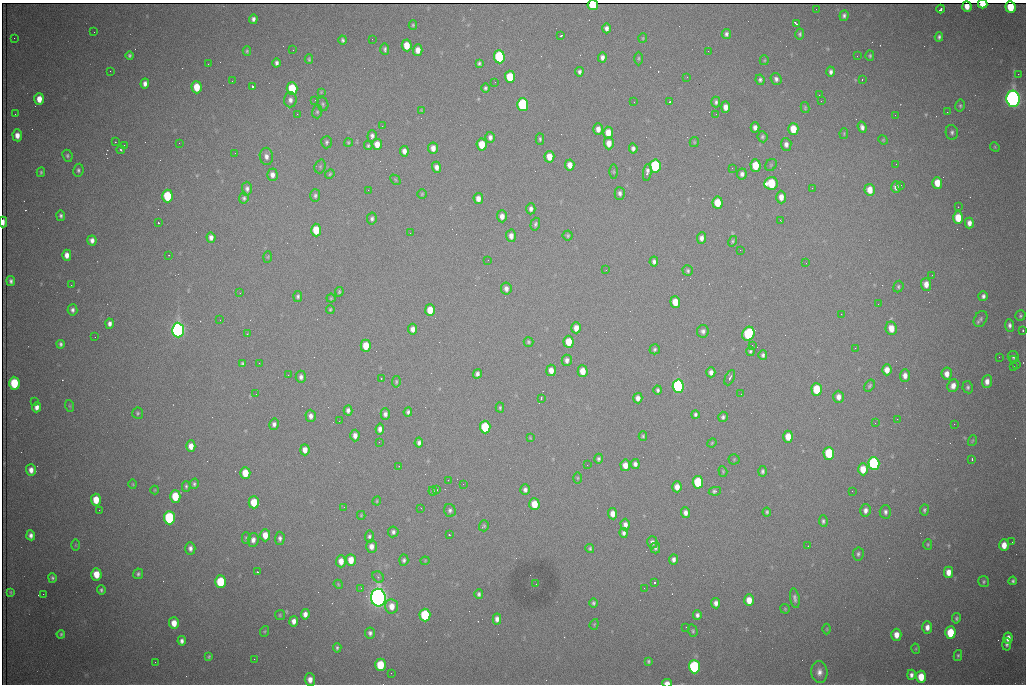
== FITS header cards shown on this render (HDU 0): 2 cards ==
NAXIS1  =                 1024 /fastest changing axis
NAXIS2  =                  682 /next to fastest changing axis

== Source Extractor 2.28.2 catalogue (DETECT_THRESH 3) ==
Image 1024 x 682 px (HDU 0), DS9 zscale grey, 1 PNG px = 1 image px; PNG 1028 x 686 px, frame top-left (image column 1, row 682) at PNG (2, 3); each listed source drawn as its Kron ellipse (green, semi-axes under 4 px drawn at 4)
Background 2020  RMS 27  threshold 81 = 3 sigma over >= 5 px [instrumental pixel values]
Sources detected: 404; all 404 listed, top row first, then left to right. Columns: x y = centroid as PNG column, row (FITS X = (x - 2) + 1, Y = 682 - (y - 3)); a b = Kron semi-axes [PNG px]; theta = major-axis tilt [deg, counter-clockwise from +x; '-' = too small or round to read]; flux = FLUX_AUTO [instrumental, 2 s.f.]
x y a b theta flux
983 4 5 4 - 3.9e+04
593 5 5 5 - 8.1e+04
967 6 5 4 - 1.7e+04
1010 7 6 5 - 5.6e+04
816 9 2 2 - 8.4e+02
941 9 4 3 - 8.1e+03
844 16 5 4 - 4.6e+03
253 19 5 4 - 6.4e+03
796 24 4 3 - 5.7e+03
413 25 5 4 - 2.6e+03
607 28 5 4 - 7.6e+03
94 32 2 2 - 1.2e+03
726 34 5 4 - 4.6e+03
800 34 5 4 - 3.3e+03
561 36 3 2 - 1.9e+03
939 37 5 4 - 4.2e+03
14 38 3 2 - 1.4e+03
643 38 5 4 - 2.0e+03
372 39 2 2 - 9.0e+02
343 40 4 3 - 3.7e+03
407 45 6 5 - 2.9e+04
385 49 6 4 -88 4.1e+03
293 50 2 2 - 9.1e+02
418 50 6 4 89 1.6e+04
247 51 5 4 - 2.6e+03
708 51 2 2 - 9.1e+02
130 55 4 4 - 3.4e+03
857 56 2 2 - 2.5e+03
870 56 5 4 - 3.0e+03
499 57 6 5 - 2.0e+05
602 57 5 4 - 7.0e+03
639 58 7 3 90 2.3e+03
309 59 5 3 - 2.2e+03
764 60 5 4 - 2.0e+03
277 63 4 3 - 5.4e+03
479 63 4 4 - 3.5e+03
208 64 2 2 - 3.1e+03
110 71 2 2 - 9.2e+02
579 72 4 4 - 4.6e+03
831 72 5 4 - 6.0e+03
1018 74 2 2 - 1.4e+04
510 77 6 5 - 6.3e+04
687 77 2 2 - 1.4e+03
776 79 6 5 - 5.8e+03
862 79 3 2 - 4.0e+03
760 80 5 4 - 4.2e+03
232 81 2 2 - 8.6e+02
495 82 2 2 - 8.6e+02
145 84 5 4 - 8.6e+03
252 86 3 3 - 9.1e+04
197 87 6 5 - 3.7e+04
485 88 5 4 - 3.6e+03
292 89 6 5 - 8.5e+04
321 92 4 4 - 1.6e+03
819 95 2 2 - 8.1e+02
39 99 6 5 - 2.0e+04
1013 99 8 6 -86 1.4e+06
290 100 7 6 - 8.7e+03
315 100 3 3 - 1.3e+03
821 101 2 2 - 8.3e+02
634 102 2 2 - 9.8e+02
670 102 3 2 - 1.7e+03
716 102 5 4 - 4.4e+03
323 104 7 5 -71 3.5e+03
523 105 6 5 - 2.4e+05
960 106 6 4 78 3.0e+03
725 107 5 4 - 1.3e+04
805 108 5 4 - 2.4e+03
421 110 4 4 - 1.5e+03
317 112 7 5 76 3.2e+03
947 112 2 2 - 3.2e+03
15 114 2 2 - 9.6e+02
297 114 3 2 - 2.5e+03
716 114 2 2 - 8.6e+02
895 115 2 2 - 7.0e+02
382 126 2 2 - 1.8e+03
755 127 5 4 - 8.2e+03
862 127 6 4 -69 6.8e+03
598 129 6 4 90 1.0e+04
793 129 6 5 - 3.9e+04
952 132 7 6 - 4.7e+03
608 133 6 5 - 2.3e+04
844 133 5 4 - 1.8e+03
17 135 6 5 - 1.3e+04
372 136 6 4 84 5.2e+03
490 137 5 4 - 6.4e+03
762 137 5 5 - 3.6e+03
540 139 6 4 -89 2.9e+03
883 140 5 4 - 1.9e+03
115 142 3 2 - 2.5e+03
326 142 6 5 - 3.7e+03
348 142 4 3 - 2.1e+03
694 142 5 4 - 2.0e+03
179 143 2 2 - 4.0e+03
609 143 6 5 - 1.6e+04
377 144 5 5 - 1.8e+04
482 144 6 5 - 3.8e+04
786 144 6 5 - 7.9e+03
124 145 2 2 - 2.0e+03
368 146 4 3 - 3.0e+03
995 147 5 4 - 1.9e+03
433 148 5 5 - 1.2e+04
633 148 5 4 - 5.5e+03
121 150 4 3 - 2.4e+03
404 151 5 4 - 9.1e+03
235 153 2 2 - 1.4e+03
67 156 6 5 - 3.6e+03
266 156 8 6 -82 9.3e+03
549 157 6 5 - 2.3e+04
896 164 2 2 - 1.0e+03
570 165 5 4 - 1.4e+04
755 165 6 5 - 4.5e+04
771 165 6 5 - 2.7e+03
320 166 7 5 70 3.0e+03
655 166 6 5 - 2.3e+05
437 167 5 4 - 8.9e+03
732 168 2 2 - 1.0e+03
78 170 6 5 - 4.2e+03
41 172 5 3 - 2.8e+03
614 172 7 3 -90 2.1e+03
647 172 8 3 83 9.4e+03
330 174 5 4 - 2.3e+03
742 174 5 5 - 6.8e+03
272 175 6 5 - 9.8e+03
395 180 6 3 -45 2.0e+03
771 183 7 6 - 8.4e+04
937 183 6 5 - 2.7e+04
901 185 3 2 - 1.6e+03
896 187 6 5 - 7.5e+03
812 188 2 2 - 3.2e+03
247 189 7 5 -88 5.8e+03
368 190 2 2 - 8.5e+03
870 190 6 5 - 2.3e+04
620 193 6 5 - 6.0e+03
422 194 5 4 - 2.1e+03
315 195 6 5 - 4.2e+03
167 196 6 5 - 8.5e+04
781 197 6 5 - 1.4e+04
244 198 5 4 - 3.6e+03
478 198 5 4 - 1.1e+04
717 203 6 5 - 4.1e+04
958 207 2 2 - 8.6e+02
531 209 5 4 - 6.4e+03
61 216 5 4 - 3.9e+03
502 216 6 5 - 1.1e+04
958 218 6 5 - 4.1e+04
372 219 6 4 79 4.4e+03
780 220 3 2 - 2.4e+03
3 222 5 3 - 1.1e+04
158 223 3 2 - 1.9e+03
969 223 5 4 - 1.0e+04
535 224 6 4 73 3.9e+03
316 230 6 5 - 4.7e+04
410 233 2 2 - 8.2e+02
511 236 6 5 - 1.0e+04
568 236 5 5 - 2.7e+03
211 237 5 4 - 8.0e+03
701 238 5 4 - 8.0e+03
92 240 5 4 - 8.5e+03
732 241 5 4 - 2.4e+03
740 250 2 2 - 1.0e+03
67 255 5 4 - 1.1e+04
169 255 3 2 - 1.6e+03
268 257 6 4 88 2.0e+03
488 260 2 2 - 2.0e+03
654 262 5 4 - 5.5e+03
806 263 2 2 - 1.2e+03
606 270 3 2 - 1.3e+03
688 270 5 5 - 3.5e+03
932 275 3 2 - 1.3e+03
11 281 5 3 - 5.1e+03
926 284 6 5 - 1.5e+04
71 285 2 2 - 7.3e+03
898 287 6 5 - 3.1e+03
506 289 6 5 - 7.5e+03
339 292 5 3 - 2.6e+03
240 293 2 2 - 1.0e+03
983 296 5 4 - 5.0e+03
298 297 5 4 - 3.8e+03
331 298 4 4 - 2.2e+03
675 302 6 5 - 3.1e+04
878 304 2 2 - 1.2e+03
330 309 4 3 - 2.4e+03
72 310 5 5 - 5.4e+03
430 310 6 5 - 2.9e+04
841 314 2 2 - 2.5e+03
1020 316 5 5 - 3.3e+03
981 319 8 6 61 4.8e+03
220 320 2 2 - 9.7e+02
110 324 5 4 - 7.0e+03
1009 325 6 4 -84 5.5e+03
576 328 5 4 - 1.4e+04
891 328 7 5 -80 2.5e+04
413 329 5 4 - 9.9e+03
178 330 7 6 - 1.0e+06
1023 330 3 3 - 2.5e+03
703 331 6 6 - 5.9e+03
247 334 3 3 - 1.7e+03
748 334 7 6 - 1.5e+05
95 337 2 2 - 8.1e+02
528 342 5 4 - 3.0e+03
569 342 6 5 - 3.8e+04
61 344 4 3 - 4.0e+03
752 345 2 2 - 4.2e+03
366 346 6 5 - 3.4e+04
855 348 2 2 - 9.2e+02
655 349 5 5 - 3.5e+03
750 351 5 4 - 3.1e+03
763 355 4 4 - 4.2e+03
999 357 2 2 - 8.8e+02
1013 357 6 5 - 4.1e+03
567 360 5 5 - 6.7e+03
1014 360 3 3 - 3.0e+03
259 363 2 2 - 2.0e+03
242 364 4 3 - 3.0e+03
1017 364 2 2 - 1.2e+03
1013 366 2 2 - 2.2e+04
551 370 6 5 - 1.4e+04
887 370 5 4 - 1.6e+04
583 371 6 5 - 2.4e+04
711 372 5 4 - 9.0e+03
477 374 5 4 - 5.8e+03
947 374 6 5 - 1.3e+04
288 375 3 2 - 1.7e+03
905 375 6 5 - 1.1e+04
301 377 6 5 - 6.5e+03
381 378 3 2 - 5.2e+03
730 378 8 4 64 5.3e+03
987 381 6 5 - 1.1e+04
396 382 6 4 81 2.5e+03
14 383 6 5 - 8.5e+04
678 386 6 5 - 4.4e+05
869 386 6 4 58 3.5e+03
953 386 6 5 - 1.3e+04
968 387 6 5 - 3.9e+03
817 389 6 5 - 7.3e+04
658 390 4 3 - 3.8e+03
256 394 2 2 - 1.6e+03
741 394 2 2 - 7.4e+02
838 397 6 5 - 1.1e+04
638 398 5 4 - 9.3e+03
541 399 3 3 - 3.2e+03
35 401 3 2 - 1.7e+03
70 406 6 4 -71 2.0e+03
37 407 5 4 - 9.0e+03
500 408 5 4 - 2.8e+03
348 410 5 4 - 6.2e+03
408 412 4 4 - 4.2e+03
138 413 6 5 - 3.0e+03
385 414 6 4 89 6.8e+03
695 414 4 3 - 3.9e+03
311 416 6 5 - 8.0e+03
723 417 5 4 - 4.6e+03
897 419 2 2 - 1.0e+03
339 421 2 2 - 1.2e+03
875 423 2 2 - 1.7e+03
274 424 6 5 - 5.7e+03
954 424 2 2 - 9.5e+03
485 427 6 5 - 1.0e+05
380 429 5 4 - 8.4e+03
355 435 6 4 88 9.8e+03
643 436 4 4 - 2.7e+03
788 437 6 5 - 2.6e+04
530 438 4 2 - 1.7e+03
972 441 5 3 - 1.8e+03
379 442 2 2 - 9.1e+02
419 443 5 4 - 5.7e+03
712 443 5 4 - 2.0e+03
191 446 5 4 - 1.5e+04
305 450 5 4 - 1.3e+04
829 453 6 5 - 9.2e+04
599 459 5 4 - 3.9e+03
734 459 5 5 - 2.2e+03
972 460 3 2 - 2.4e+03
874 463 6 5 - 3.4e+05
635 464 5 4 - 7.0e+03
587 465 2 2 - 5.4e+03
625 465 6 5 - 1.6e+04
399 466 2 2 - 1.3e+03
863 469 6 5 - 2.7e+04
31 470 6 5 - 1.1e+04
723 471 5 4 - 2.1e+03
762 471 5 4 - 4.0e+03
245 473 6 5 - 3.4e+04
578 478 5 3 - 2.0e+03
448 480 2 2 - 8.0e+02
698 482 6 5 - 1.1e+05
133 484 4 4 - 1.8e+03
194 484 5 4 - 3.7e+03
463 484 2 2 - 1.1e+03
186 486 5 3 - 3.3e+03
677 487 5 4 - 1.5e+04
155 490 4 4 - 1.6e+03
436 490 3 3 - 4.6e+03
525 490 5 4 - 5.9e+03
433 491 4 4 - 2.8e+03
715 491 6 4 10 5.7e+03
852 491 2 2 - 1.4e+03
175 496 6 5 - 5.3e+04
96 500 6 5 - 3.1e+04
377 501 4 4 - 1.9e+03
254 502 6 5 - 4.4e+04
534 504 6 5 - 3.3e+04
344 507 2 2 - 4.5e+03
421 508 2 2 - 8.5e+02
99 510 2 2 - 1.0e+03
450 510 6 5 - 4.6e+03
865 510 6 5 - 7.9e+03
924 510 5 4 - 3.3e+03
767 512 4 3 - 3.2e+03
885 512 7 6 - 5.5e+03
685 513 5 4 - 8.5e+03
613 514 5 4 - 1.5e+04
361 515 4 3 - 1.9e+03
169 518 6 5 - 2.2e+05
823 521 6 4 -85 3.6e+03
625 525 6 4 -90 8.8e+03
484 526 5 5 - 2.8e+03
393 532 5 5 - 5.2e+03
624 533 5 4 - 5.7e+03
31 535 5 4 - 7.5e+03
265 535 6 5 - 1.9e+04
449 535 3 2 - 1.2e+03
369 536 6 4 83 4.1e+03
246 538 6 4 89 2.7e+03
280 538 7 5 87 5.3e+03
253 540 7 5 85 8.7e+03
652 542 6 5 - 6.5e+03
1012 542 2 2 - 7.6e+02
928 544 5 4 - 2.4e+03
75 545 5 3 - 1.7e+03
1004 545 6 5 - 2.1e+04
371 546 6 5 - 1.0e+04
808 546 2 2 - 1.1e+03
190 548 6 5 - 7.5e+03
590 548 4 4 - 3.2e+03
655 548 5 4 - 3.6e+03
858 554 6 5 - 4.1e+03
351 560 6 5 - 2.4e+04
404 560 5 4 - 4.1e+03
674 560 5 4 - 6.4e+03
341 561 6 5 - 1.5e+04
425 561 4 4 - 1.8e+03
257 572 3 3 - 1.9e+03
948 572 5 4 - 1.8e+04
96 574 6 5 - 3.2e+04
138 574 5 4 - 4.2e+03
378 577 6 5 - 3.3e+03
52 578 5 4 - 3.7e+03
1013 581 4 3 - 3.4e+03
220 582 6 5 - 9.4e+04
984 582 5 5 - 3.0e+03
654 583 3 3 - 1.0e+05
338 584 5 3 - 1.7e+03
536 584 2 2 - 1.0e+03
361 588 3 3 - 1.2e+03
644 588 2 2 - 1.0e+03
101 590 4 4 - 3.4e+03
10 592 4 3 - 2.4e+03
43 594 2 2 - 9.8e+03
479 594 5 3 - 4.2e+03
378 598 9 7 -86 2.0e+06
795 598 10 4 -81 5.7e+03
749 600 6 5 - 2.2e+04
593 603 4 4 - 3.3e+03
716 603 5 4 - 7.9e+03
392 606 7 6 - 2.0e+04
785 609 5 4 - 1.9e+03
305 614 5 4 - 9.5e+03
280 615 5 5 - 2.4e+03
425 615 6 5 - 1.3e+05
697 615 5 4 - 5.8e+03
956 618 5 4 - 3.4e+03
497 619 5 4 - 8.5e+03
294 621 5 4 - 9.9e+03
174 623 6 5 - 2.0e+04
594 624 5 4 - 2.1e+03
686 627 2 2 - 1.1e+03
927 627 6 5 - 1.1e+04
827 629 5 3 - 1.6e+03
265 631 5 3 - 1.9e+03
693 631 6 4 -72 2.8e+03
370 633 5 5 - 5.0e+03
950 633 6 5 - 6.3e+04
61 634 4 3 - 2.9e+03
896 635 6 5 - 1.7e+04
1008 638 5 4 - 1.3e+04
182 641 5 4 - 6.2e+03
1007 644 6 4 88 4.2e+03
337 648 4 3 - 3.2e+03
916 649 5 3 - 1.7e+03
958 655 5 4 - 2.6e+03
209 656 4 3 - 2.4e+03
254 659 2 2 - 5.6e+03
648 661 4 3 - 2.7e+03
155 662 2 2 - 8.8e+02
380 665 6 5 - 6.6e+04
694 667 6 5 - 3.2e+05
819 672 11 8 -87 1.2e+04
391 673 2 2 - 7.8e+02
911 675 5 4 - 6.5e+03
921 677 6 5 - 3.9e+04
310 680 6 5 - 1.3e+04
667 683 5 3 - 1.3e+04
At the frame edge (FLAGS 8, measured only in part): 5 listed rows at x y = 983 4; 593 5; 1010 7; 3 222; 667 683

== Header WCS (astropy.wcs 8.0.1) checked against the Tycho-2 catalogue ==
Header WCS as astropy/WCSLIB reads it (CRVAL/CRPIX/CD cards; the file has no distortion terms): RA---TAN/DEC--TAN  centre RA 06:56:15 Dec +31:26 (104.06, +31.43 deg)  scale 1.44 arcsec/px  FOV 24.5' x 16.3'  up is -93 deg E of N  parity flipped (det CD > 0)
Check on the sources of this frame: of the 60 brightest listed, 10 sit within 2.2 arcsec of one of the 16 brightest Tycho-2 stars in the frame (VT <= 13.07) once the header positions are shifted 0.38 arcsec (0.14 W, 0.35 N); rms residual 1.25 arcsec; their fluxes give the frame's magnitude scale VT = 24.92 - 2.5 log10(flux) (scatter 0.05 mag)
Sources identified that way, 10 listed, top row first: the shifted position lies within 2.2 arcsec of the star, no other Tycho-2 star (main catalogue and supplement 1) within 4.4 arcsec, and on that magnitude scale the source's flux lands within +1.5 / -3 mag of the star's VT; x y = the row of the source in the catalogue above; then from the Tycho-2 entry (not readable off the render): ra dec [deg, ICRS J2000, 3 dp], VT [Tycho-2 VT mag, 2 dp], TYC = Tycho-2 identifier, HIP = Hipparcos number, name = IAU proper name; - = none
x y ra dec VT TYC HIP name
593 5 103.904 +31.460 12.65 2437-721-1 - -
523 105 103.952 +31.434 11.53 2437-424-1 - -
655 166 103.978 +31.488 11.51 2437-421-1 - -
771 183 103.984 +31.534 11.82 2437-428-1 - -
178 330 104.065 +31.301 9.89 2437-425-1 - -
748 334 104.055 +31.528 12.03 2437-1294-1 - -
678 386 104.081 +31.501 10.83 2437-37-1 - -
874 463 104.112 +31.580 11.47 2437-71-1 - -
378 598 104.185 +31.385 8.52 2437-370-1 33393 -
425 615 104.192 +31.404 11.68 2437-91-1 - -